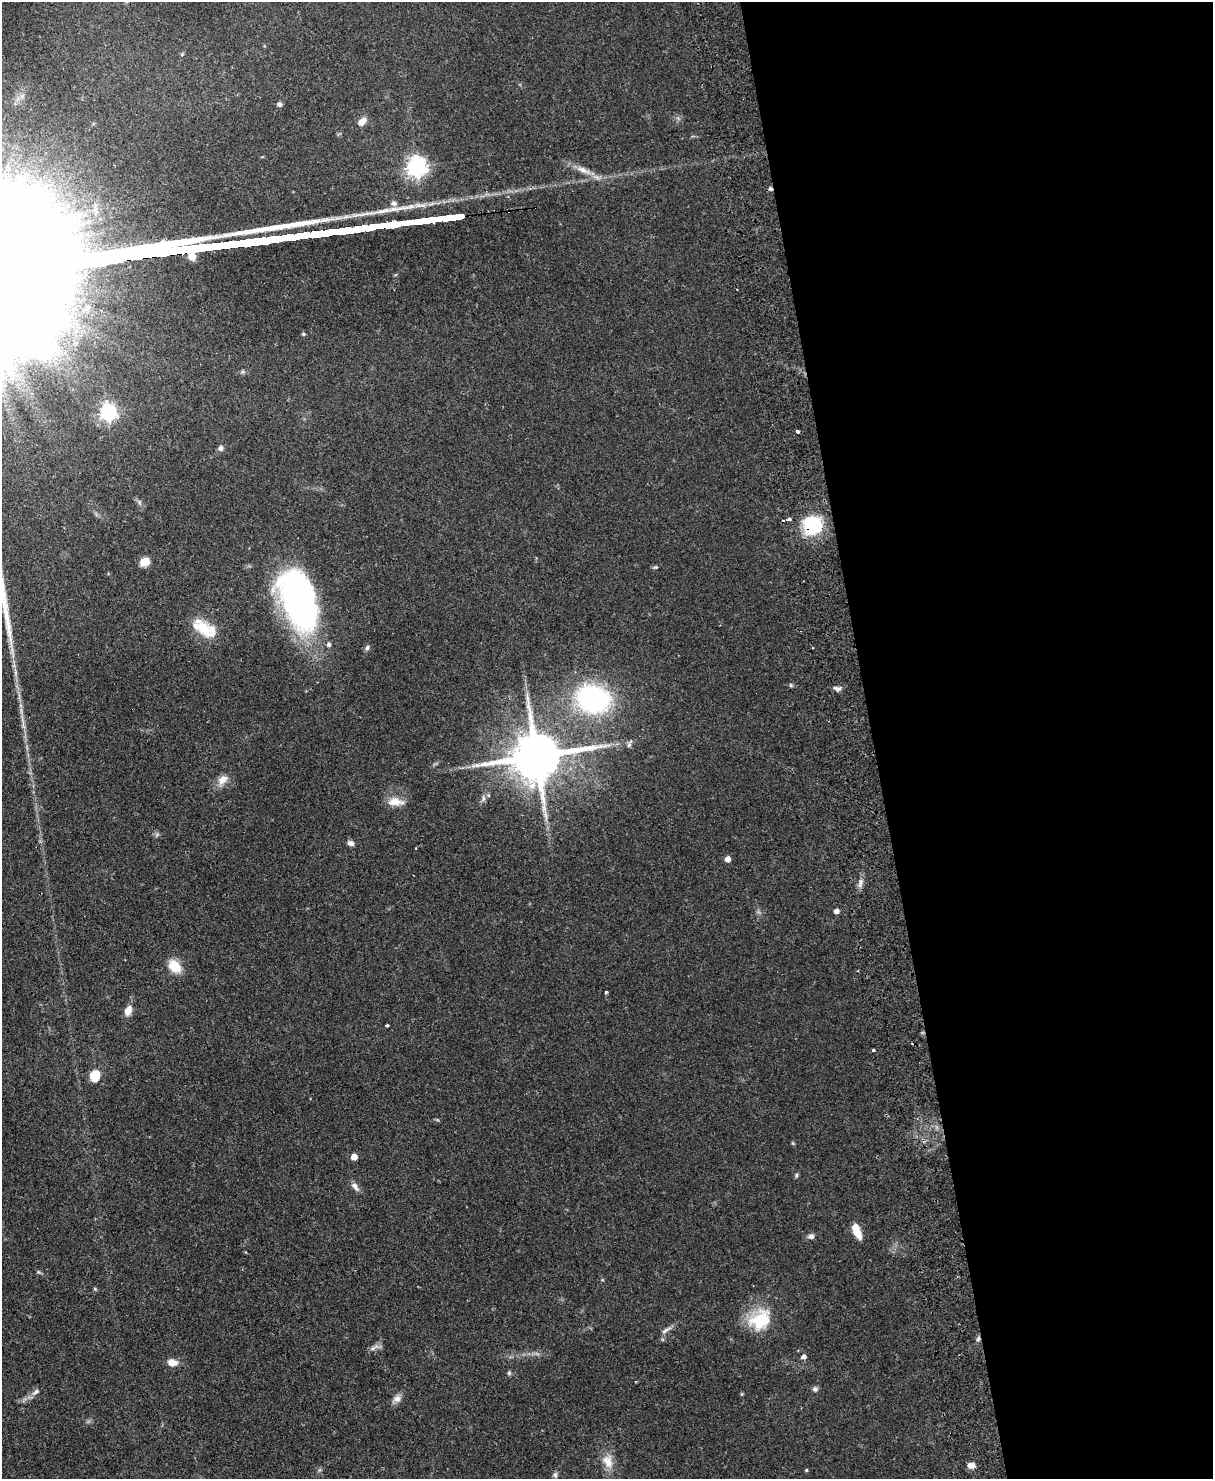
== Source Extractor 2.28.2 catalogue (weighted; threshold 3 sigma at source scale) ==
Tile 8 of 4 x 3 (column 4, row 2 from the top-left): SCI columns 3691-4901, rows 1742-3218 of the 4958 x 4848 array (HDU 1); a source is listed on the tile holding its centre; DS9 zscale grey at full resolution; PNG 1215 x 1481 px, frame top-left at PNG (2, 2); no overlay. Shown black and unused: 28% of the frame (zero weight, under 2 of 3 exposures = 3% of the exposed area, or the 3 px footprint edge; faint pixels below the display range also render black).
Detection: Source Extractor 2.28.2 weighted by HDU 2 'WHT'; one run over the whole footprint, this tile lists its part. Background 0.0581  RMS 0.0056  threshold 0.025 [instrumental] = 3 sigma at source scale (4.5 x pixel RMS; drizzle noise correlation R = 1.50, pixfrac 1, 0.05/0.05 arcsec/px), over >= 5 px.
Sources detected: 65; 1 inside a brighter object's white glare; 4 cosmic-ray / hot-pixel residue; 1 long thin detection or spike segment (spike, bleed or trail) — not listed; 1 inside a brighter listed object's ellipse — not listed separately; the other 58 listed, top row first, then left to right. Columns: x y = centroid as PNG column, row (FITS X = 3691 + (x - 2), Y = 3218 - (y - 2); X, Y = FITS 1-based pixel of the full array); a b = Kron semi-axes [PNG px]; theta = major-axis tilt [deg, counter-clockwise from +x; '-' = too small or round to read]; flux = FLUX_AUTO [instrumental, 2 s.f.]
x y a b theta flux
280 104 6 5 - 1.5
362 122 10 6 42 4.5
416 167 7 7 - 320
583 170 25 7 -24 6.6
394 203 9 7 5 3.4
303 334 5 4 - 0.72
108 412 7 6 - 170
797 431 3 3 - 2
221 448 8 6 88 1.6
139 502 7 4 -71 1
789 519 3 3 - 6.4
813 525 21 21 - 29
144 562 9 8 - 6.7
656 567 6 5 - 0.77
298 598 70 33 -74 170
203 628 31 16 -32 16
367 648 7 5 51 1.5
791 685 5 5 - 0.75
839 689 8 6 34 1.8
593 699 27 21 -15 110
629 744 10 4 63 1.1
536 756 16 14 10 3300
222 780 16 11 48 5.2
488 795 5 5 - 0.88
483 798 10 4 -90 1.5
395 802 22 10 -3 6.7
350 843 8 6 -18 2.2
728 859 5 4 - 4.1
860 883 13 4 78 2.5
836 911 4 4 - 3.4
175 966 17 12 -50 10
606 992 4 3 - 0.7
128 1010 11 7 68 5.1
387 1025 4 3 - 0.8
874 1050 3 3 - 0.78
94 1076 12 9 -86 11
793 1143 5 4 - 0.63
354 1157 5 5 - 6.7
796 1175 6 4 87 0.92
355 1187 13 7 -51 2.8
856 1230 16 6 -68 9.4
811 1236 8 6 16 2
95 1289 5 4 - 0.64
760 1320 31 24 40 24
666 1330 17 5 31 2.3
978 1339 6 5 - 1.2
374 1347 17 5 30 2.3
804 1357 5 5 - 2.2
172 1363 13 9 -4 4.4
509 1373 6 5 - 0.99
815 1389 6 6 - 1.5
35 1392 13 6 39 2.4
742 1394 6 4 89 0.56
397 1399 12 9 27 3.2
608 1461 20 14 -69 8.2
971 1466 9 7 -3 3.8
806 1470 4 3 - 0.7
555 1475 8 6 83 1.5
Overlapping masked pixels (flux is a lower limit): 4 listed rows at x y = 813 525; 536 756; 978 1339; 971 1466